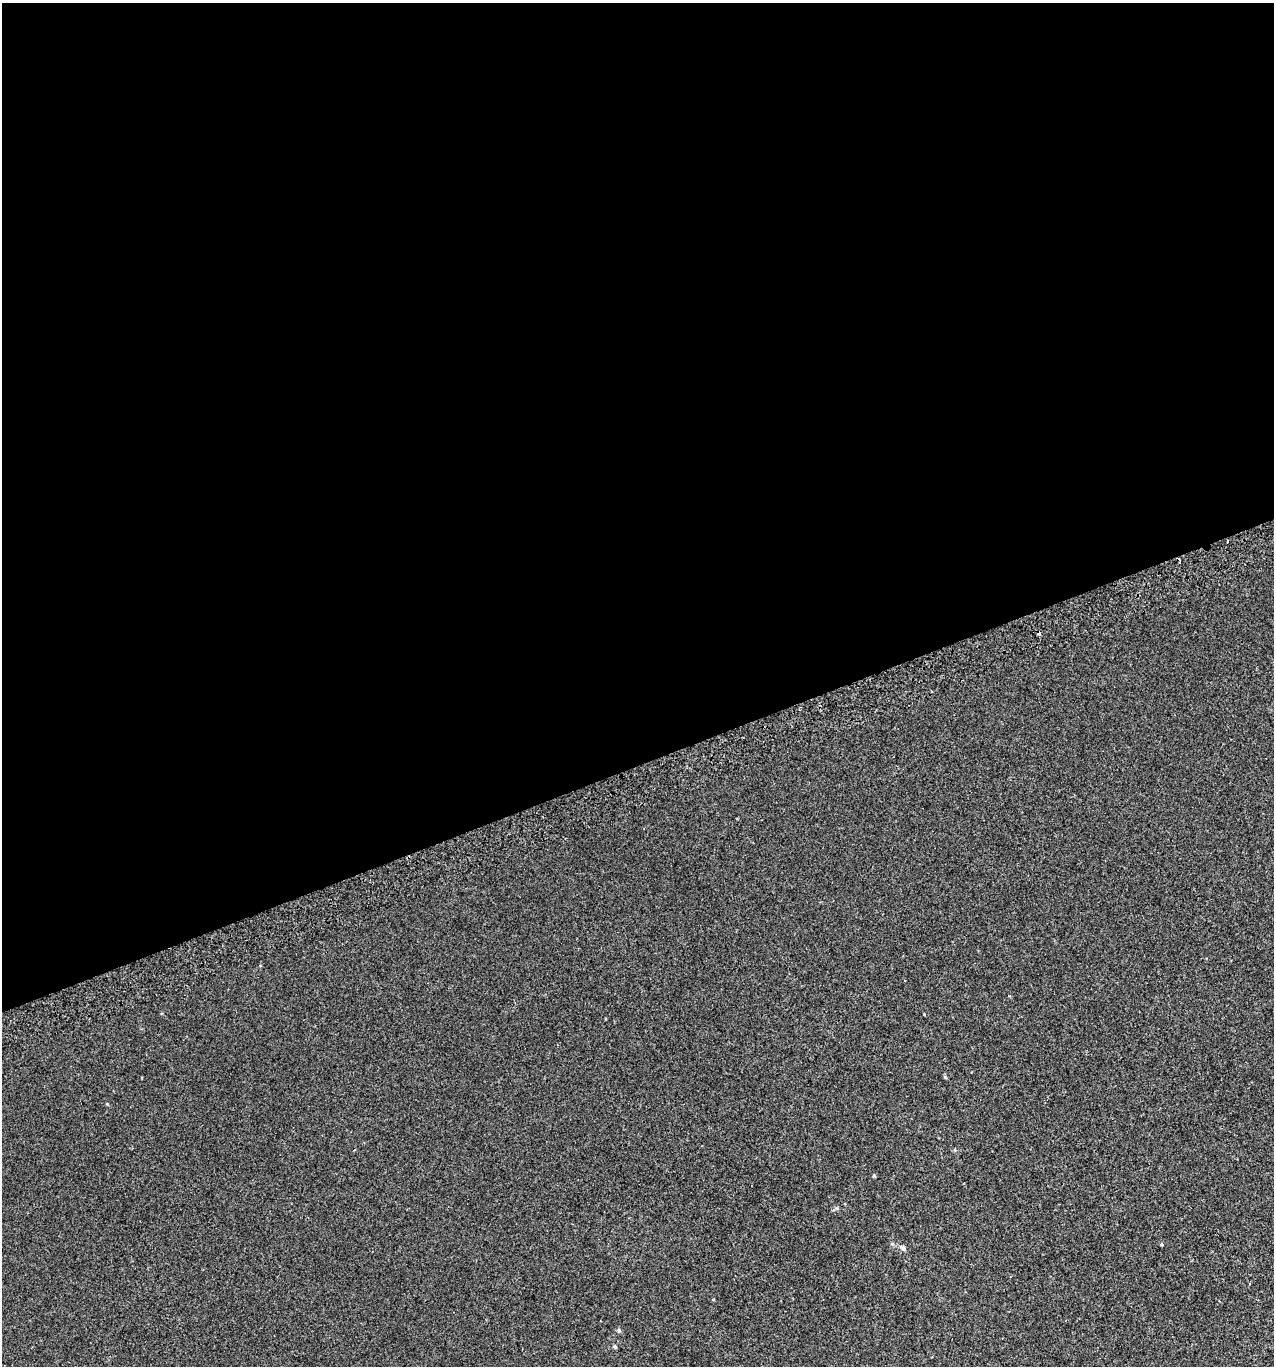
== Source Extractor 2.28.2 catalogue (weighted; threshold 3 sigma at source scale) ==
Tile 2 of 4 x 4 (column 2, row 1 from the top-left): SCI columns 1359-2630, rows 4133-5496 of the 5313 x 5536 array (HDU 1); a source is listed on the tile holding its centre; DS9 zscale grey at full resolution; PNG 1276 x 1368 px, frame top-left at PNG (2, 3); no overlay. Shown black and unused: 56% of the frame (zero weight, under 2 of 3 exposures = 2% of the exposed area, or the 3 px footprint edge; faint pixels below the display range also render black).
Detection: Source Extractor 2.28.2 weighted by HDU 2 'WHT'; one run over the whole footprint, this tile lists its part. Background 3.90e-04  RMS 0.0036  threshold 0.0164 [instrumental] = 3 sigma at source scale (4.5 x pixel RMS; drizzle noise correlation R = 1.50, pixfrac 1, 0.0396/0.0396 arcsec/px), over >= 5 px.
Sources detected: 9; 2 cosmic-ray / hot-pixel residue — not listed; the other 7 listed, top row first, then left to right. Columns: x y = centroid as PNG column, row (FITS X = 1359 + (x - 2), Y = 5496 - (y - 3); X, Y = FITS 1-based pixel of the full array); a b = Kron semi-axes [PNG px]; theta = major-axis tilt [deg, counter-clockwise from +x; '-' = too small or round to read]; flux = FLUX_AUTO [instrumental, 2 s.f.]
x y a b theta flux
945 1077 6 4 -46 0.4
107 1104 5 3 - 0.28
874 1176 4 3 - 0.43
1162 1244 3 3 - 1.5
903 1248 7 6 - 1.2
619 1330 5 5 - 0.56
615 1347 5 4 - 0.5